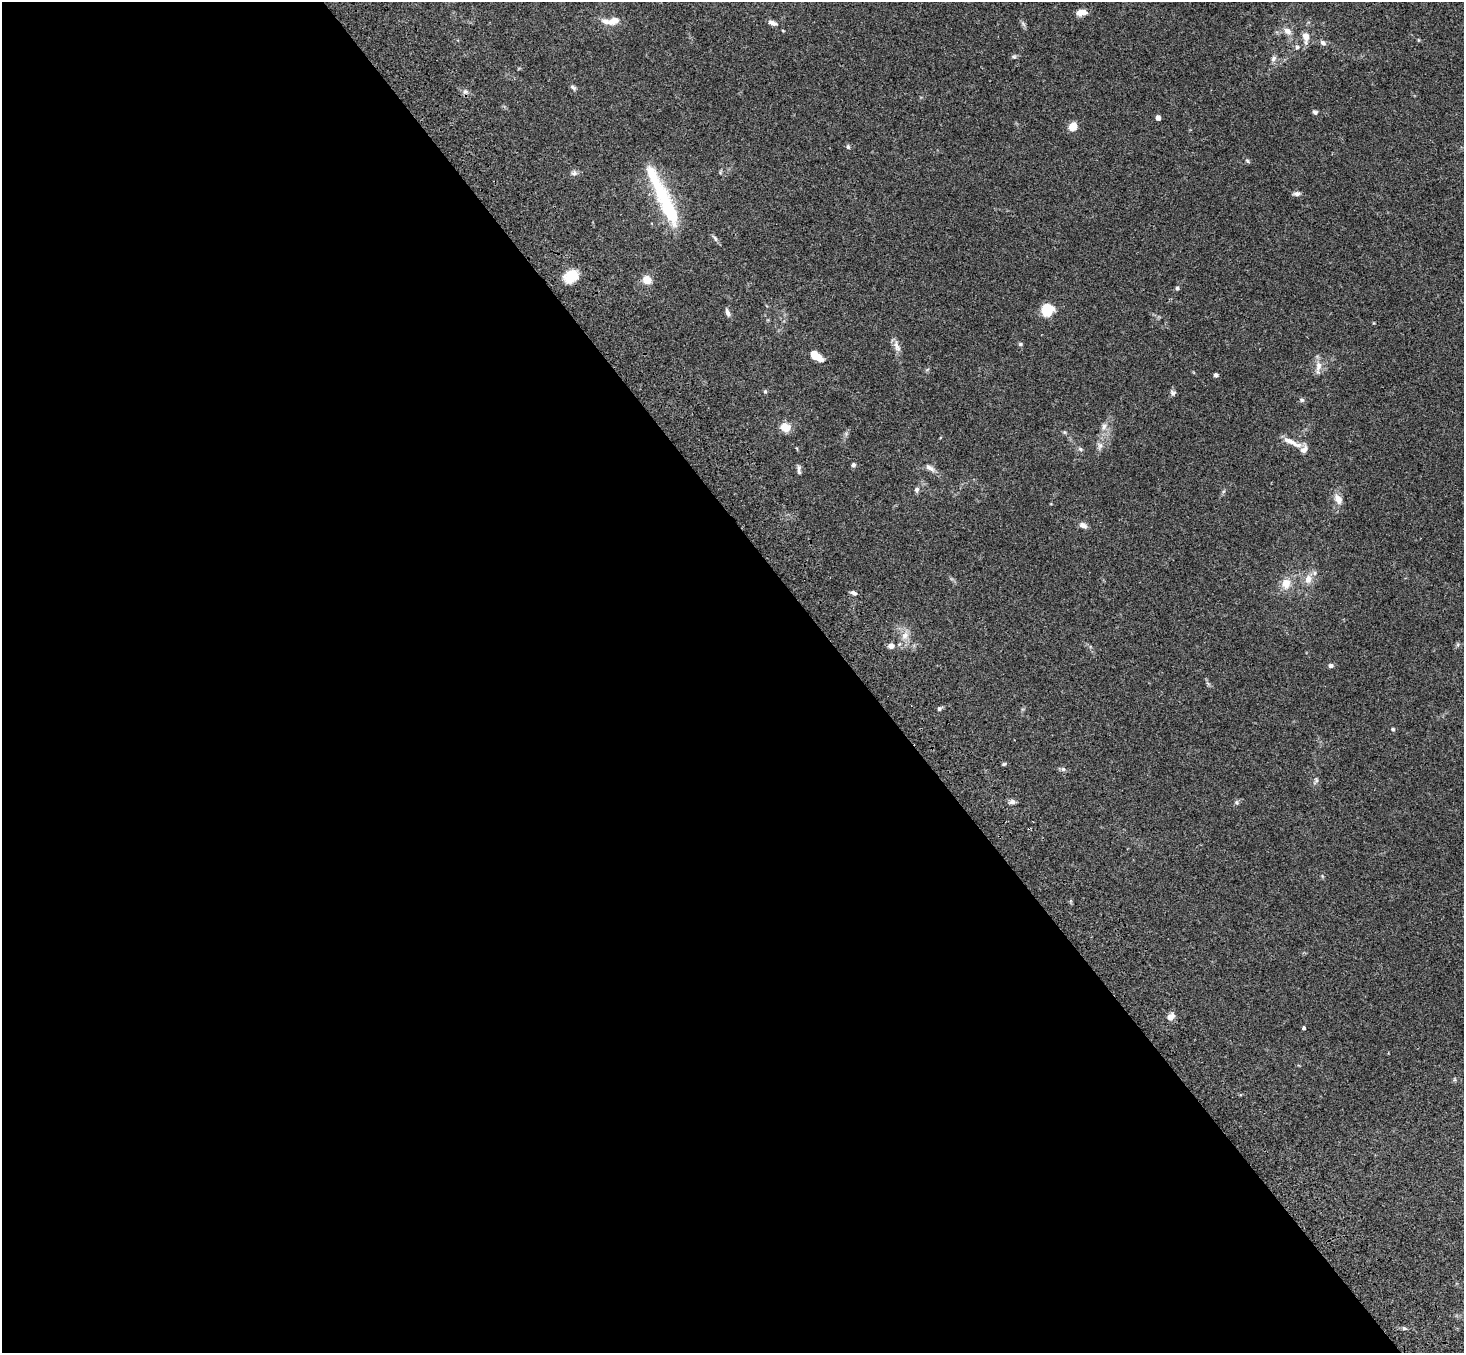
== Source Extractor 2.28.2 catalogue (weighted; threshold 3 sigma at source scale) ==
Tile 9 of 4 x 4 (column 1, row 3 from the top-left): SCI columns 107-1568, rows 1727-3077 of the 6059 x 6016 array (HDU 1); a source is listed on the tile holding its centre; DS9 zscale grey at full resolution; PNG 1466 x 1355 px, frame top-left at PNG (2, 2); no overlay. Shown black and unused: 59% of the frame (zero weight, under 3 of 4 exposures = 6% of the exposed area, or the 3 px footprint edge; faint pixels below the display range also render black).
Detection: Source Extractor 2.28.2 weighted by HDU 2 'WHT'; one run over the whole footprint, this tile lists its part. Background 0.0606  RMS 0.0057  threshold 0.0254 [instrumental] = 3 sigma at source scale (4.5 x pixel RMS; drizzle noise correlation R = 1.50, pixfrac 1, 0.05/0.05 arcsec/px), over >= 5 px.
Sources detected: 63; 3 inside a brighter listed object's ellipse — not listed separately; the other 60 listed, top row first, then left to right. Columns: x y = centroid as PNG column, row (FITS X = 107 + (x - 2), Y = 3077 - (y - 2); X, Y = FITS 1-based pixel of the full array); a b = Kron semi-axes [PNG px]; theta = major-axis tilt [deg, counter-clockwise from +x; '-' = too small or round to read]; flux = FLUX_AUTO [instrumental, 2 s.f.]
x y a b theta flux
1081 12 12 6 6 4.4
613 21 16 9 19 5.2
773 23 13 5 -18 2.1
1287 31 12 8 -31 3.2
1306 36 13 9 -79 4.3
1323 43 7 6 - 1.6
1297 47 5 5 - 1
1273 59 9 6 58 1.7
573 87 9 5 -37 1.2
465 92 6 6 - 1.4
1315 112 6 5 - 1.1
1158 118 4 4 - 3.1
1073 127 10 8 49 4.7
848 147 6 5 - 0.89
1247 161 7 4 -46 0.88
574 173 8 7 - 1.5
1297 194 9 5 5 1.7
668 209 52 15 -66 35
715 238 9 4 -63 1.2
571 276 15 12 34 11
647 280 9 8 - 5.9
1177 288 5 5 - 1
1047 310 12 9 32 16
728 313 11 5 -69 1.8
1020 344 5 4 - 0.85
897 346 17 7 -67 3.3
817 356 15 7 -37 6.5
1318 366 16 8 79 3.9
1216 375 5 4 - 1.3
765 391 5 5 - 0.74
1173 393 8 7 - 1.4
1302 400 6 5 - 0.91
785 427 13 10 -31 5.8
1104 427 10 6 72 2.3
1064 432 6 4 -71 0.63
1290 441 28 7 -22 5.2
1100 445 9 8 - 2.2
1080 449 6 5 - 0.97
853 465 6 5 - 1.2
799 468 10 6 77 1.5
930 468 15 6 -34 2.6
916 490 7 6 - 1.4
1338 499 13 8 -62 4.1
1083 525 10 6 -19 2.2
1308 579 13 10 80 4.6
1286 584 14 11 85 6.1
854 593 7 5 -28 1.4
905 635 12 9 55 4
891 646 7 7 - 2.3
1331 666 6 5 - 1.5
939 709 5 5 - 0.84
1393 729 4 4 - 0.97
1004 764 5 4 - 0.66
1063 769 6 6 - 1.1
1316 780 7 4 -72 0.96
1012 802 8 6 7 1.7
1237 802 7 5 -57 0.93
1171 1017 11 8 39 2.9
1304 1028 4 4 - 0.88
1404 1328 6 5 - 0.88